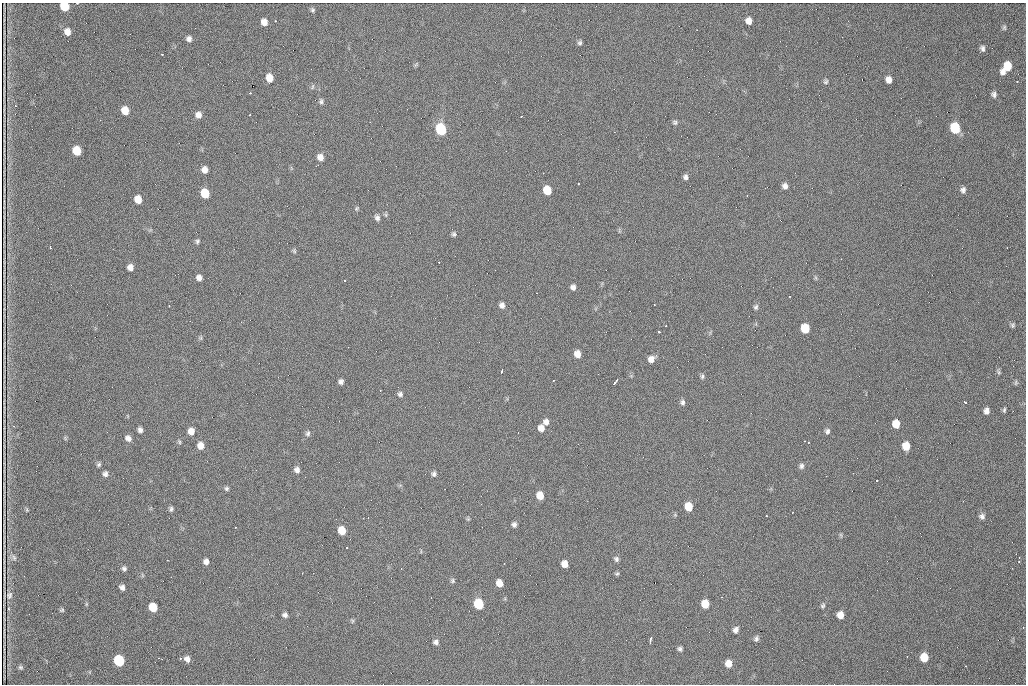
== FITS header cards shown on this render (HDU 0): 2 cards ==
NAXIS1  =                 1024 /fastest changing axis
NAXIS2  =                  682 /next to fastest changing axis

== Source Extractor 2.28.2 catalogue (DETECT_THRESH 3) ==
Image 1024 x 682 px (HDU 0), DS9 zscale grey, 1 PNG px = 1 image px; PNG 1028 x 686 px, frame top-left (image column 1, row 682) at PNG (2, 3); no overlay
Background 901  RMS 22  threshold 64.8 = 3 sigma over >= 5 px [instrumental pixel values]
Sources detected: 153; all 153 listed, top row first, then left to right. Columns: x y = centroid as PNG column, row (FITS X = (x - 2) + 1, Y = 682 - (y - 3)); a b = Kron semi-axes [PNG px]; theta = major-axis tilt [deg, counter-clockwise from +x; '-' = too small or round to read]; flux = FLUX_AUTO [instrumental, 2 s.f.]
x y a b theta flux
65 6 7 6 - 44000
312 10 6 6 - 2700
275 21 3 2 - 4000
749 21 6 6 - 9700
264 22 7 6 - 10000
1004 28 7 5 75 2400
67 32 7 6 - 9900
189 39 6 6 - 5300
580 43 6 5 - 3000
982 48 6 5 - 4300
162 54 3 2 - 4100
1007 66 8 7 - 26000
1003 72 7 6 - 6300
269 78 7 6 - 18000
889 80 6 5 - 8900
1017 81 3 2 - 980
826 82 7 5 46 2600
312 87 8 3 71 2000
250 93 3 3 - 2100
994 94 7 6 - 4100
321 101 8 5 -84 3000
821 101 2 2 - 1000
125 110 7 6 - 22000
198 115 7 7 - 8200
250 115 3 2 - 1500
675 122 7 6 - 3000
955 128 8 6 -75 69000
441 129 8 6 -74 110000
77 151 7 6 - 35000
320 157 7 6 - 9600
205 170 6 6 - 8800
543 173 2 2 - 690
685 177 6 5 - 4200
785 186 7 6 - 5800
765 188 3 2 - 1700
547 190 7 6 - 32000
963 190 7 6 - 5000
205 193 7 6 - 37000
747 195 2 2 - 810
138 199 7 6 - 18000
356 208 7 4 46 2000
386 215 7 4 -71 2100
377 218 8 6 -66 4400
454 234 6 5 - 3000
197 241 7 5 63 2700
50 248 3 2 - 1700
294 251 7 5 -70 2100
439 262 2 2 - 1800
130 267 6 6 - 8500
199 278 6 5 - 7200
344 280 3 2 - 1100
573 287 6 5 - 5300
502 305 7 6 - 6100
169 306 3 2 - 2400
756 307 7 5 63 3100
1013 325 6 5 - 2700
666 326 2 2 - 950
805 328 7 6 - 38000
659 332 3 3 - 6500
201 338 7 4 -72 1900
577 354 7 6 - 13000
651 359 8 7 - 9000
1013 366 3 2 - 990
502 370 6 2 74 3200
998 372 8 4 -81 2600
702 376 7 5 87 2800
553 380 2 2 - 1300
617 380 3 2 - 2300
341 382 5 5 - 4300
614 383 4 3 - 4600
1016 383 7 5 83 2000
380 390 2 2 - 900
400 394 6 6 - 3700
682 402 7 6 - 4000
965 402 4 2 - 2400
1004 410 6 4 80 2300
986 411 6 5 - 5900
546 422 7 7 - 6400
896 424 7 6 - 19000
541 428 7 6 - 10000
140 430 5 4 - 4800
191 431 7 6 - 10000
827 431 7 6 - 3900
308 433 7 6 - 3800
518 433 2 2 - 930
128 438 8 7 - 6400
179 442 7 4 -71 2000
200 446 7 6 - 11000
906 446 8 6 -86 20000
99 464 6 5 - 2900
801 466 7 6 - 3800
297 470 7 6 - 6000
853 473 2 2 - 770
105 474 6 6 - 4600
434 474 7 6 - 3700
826 476 2 2 - 970
877 480 3 2 - 3900
227 488 5 5 - 2900
540 495 7 6 - 19000
481 504 2 2 - 690
689 506 7 6 - 26000
171 509 7 5 82 3100
27 510 6 4 -72 1500
99 510 2 2 - 960
766 516 2 2 - 990
982 516 7 6 - 4700
468 519 5 5 - 1800
514 524 6 5 - 4300
342 530 7 6 - 24000
841 535 6 4 -71 2000
346 548 2 2 - 1300
14 557 9 5 -63 3500
616 559 7 6 - 3500
167 560 3 2 - 1600
206 562 6 6 - 6600
1019 562 3 2 - 880
504 563 2 2 - 720
564 564 6 5 - 11000
124 568 6 6 - 3600
401 568 2 2 - 1200
302 573 2 2 - 760
617 574 6 5 - 2200
142 575 6 4 -72 1800
453 581 7 5 -58 2700
499 583 7 5 -72 12000
122 587 6 5 - 5300
229 587 2 2 - 920
9 595 12 8 74 2800
431 598 2 2 - 1000
86 604 6 4 72 1600
479 604 7 6 - 62000
705 604 7 6 - 22000
823 606 7 5 60 2800
153 607 7 6 - 31000
8 609 3 2 - 1400
62 610 6 5 - 2200
285 615 6 5 - 4400
840 615 6 6 - 12000
352 621 6 5 - 2000
1023 628 3 2 - 890
736 630 7 6 - 5400
651 639 6 3 73 3800
756 639 8 6 68 3700
436 642 7 6 - 4500
680 649 5 5 - 3400
924 657 7 6 - 26000
158 658 2 2 - 900
181 658 3 2 - 2200
187 659 7 6 - 6800
119 661 7 6 - 98000
728 663 7 6 - 13000
966 666 3 2 - 2000
20 667 6 5 - 2300
At the frame edge (FLAGS 8, measured only in part): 1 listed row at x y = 65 6